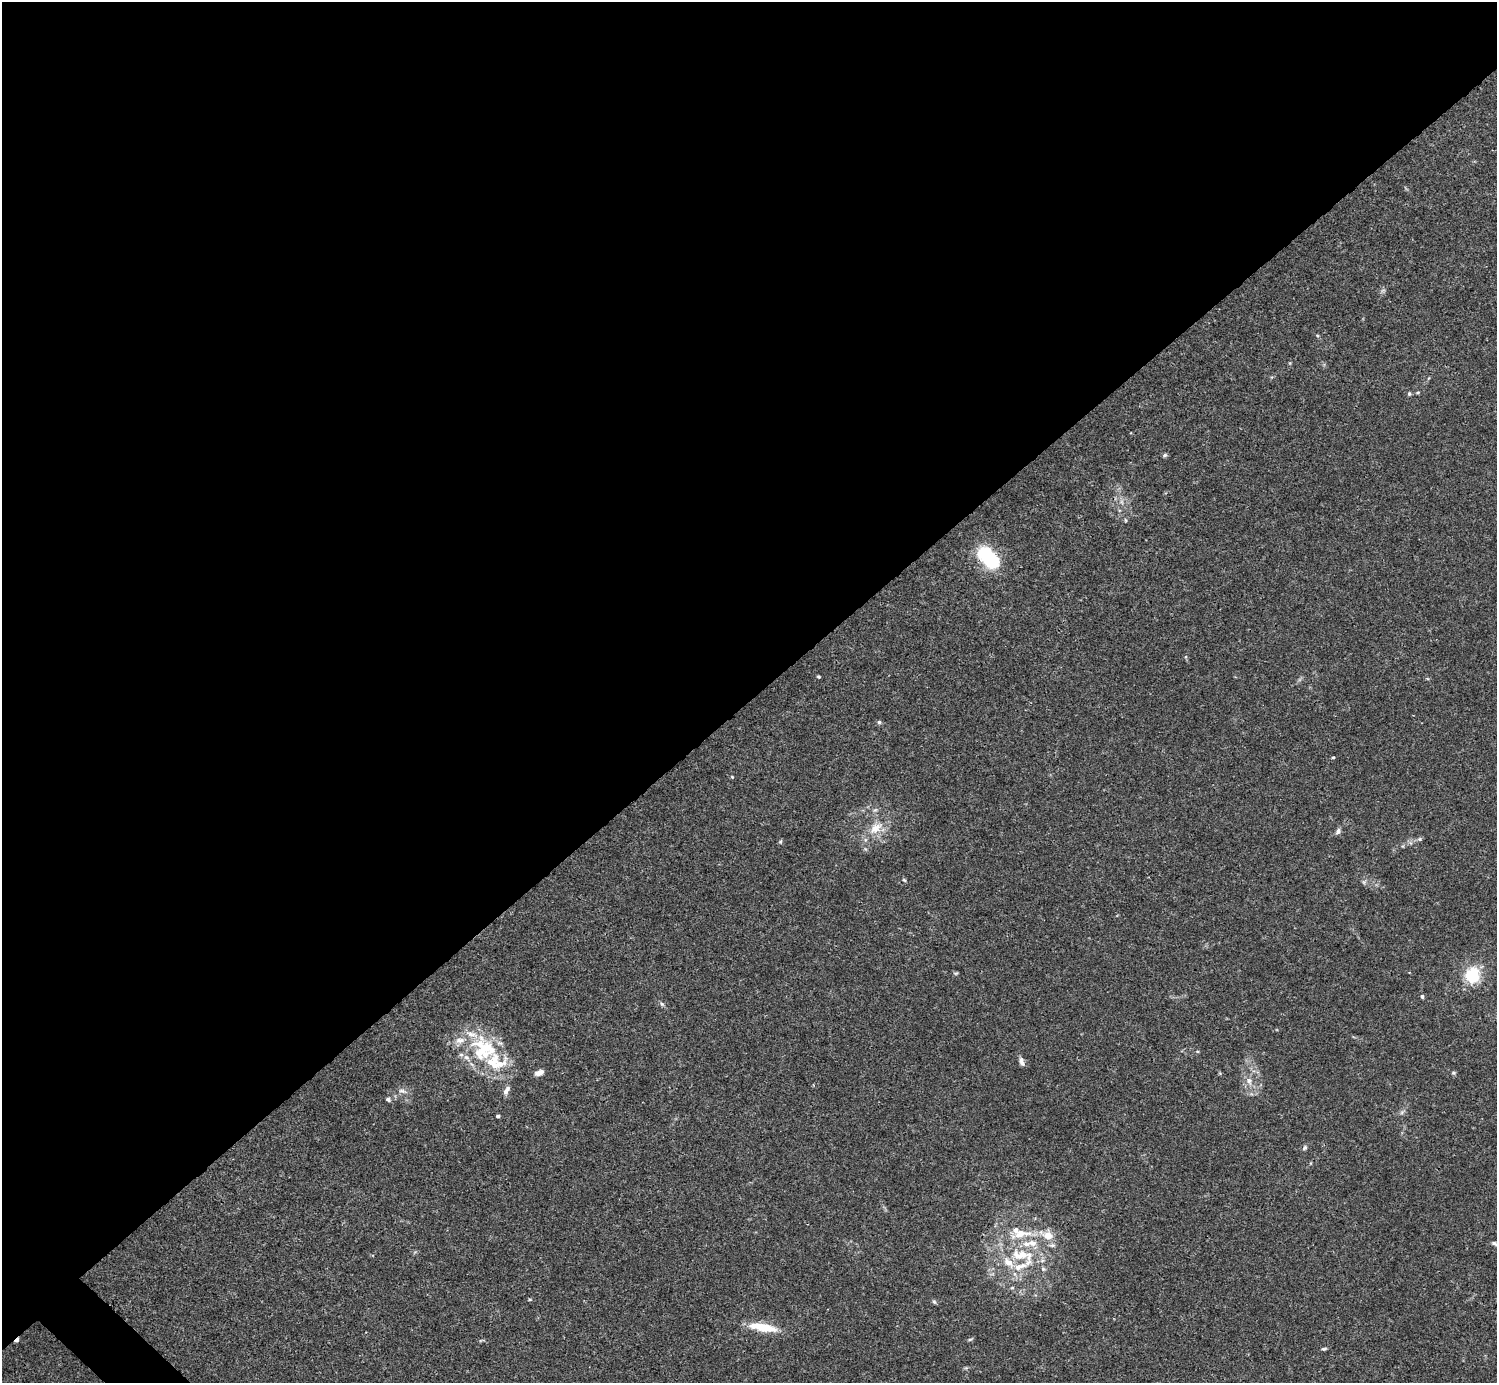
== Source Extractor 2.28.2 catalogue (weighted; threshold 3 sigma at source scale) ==
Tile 2 of 4 x 4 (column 2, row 1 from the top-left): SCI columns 1496-2990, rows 4303-5683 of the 5983 x 5982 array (HDU 1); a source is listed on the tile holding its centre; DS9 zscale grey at full resolution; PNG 1499 x 1385 px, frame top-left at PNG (2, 2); no overlay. Shown black and unused: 51% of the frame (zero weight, under 3 of 4 exposures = <1% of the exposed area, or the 3 px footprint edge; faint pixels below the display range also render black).
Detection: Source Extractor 2.28.2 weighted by HDU 2 'WHT'; one run over the whole footprint, this tile lists its part. Background 0.0163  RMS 0.0022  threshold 0.00973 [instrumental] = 3 sigma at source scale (4.5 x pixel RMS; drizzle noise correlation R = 1.50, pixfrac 1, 0.05/0.05 arcsec/px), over >= 5 px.
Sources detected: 58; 1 too faint to see at this stretch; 1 cosmic-ray / hot-pixel residue — not listed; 15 inside a brighter listed object's ellipse — not listed separately; the other 41 listed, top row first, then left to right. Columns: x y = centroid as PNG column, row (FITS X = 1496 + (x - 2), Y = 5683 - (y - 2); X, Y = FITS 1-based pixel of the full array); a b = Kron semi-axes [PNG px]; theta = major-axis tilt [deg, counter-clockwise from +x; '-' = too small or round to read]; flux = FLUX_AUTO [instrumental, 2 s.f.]
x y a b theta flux
1317 335 5 3 - 0.21
1418 392 6 4 7 0.29
1409 394 5 5 - 0.35
1165 455 6 5 - 0.38
1122 502 7 4 -71 0.49
1126 520 5 3 - 0.22
989 558 24 14 -49 16
818 677 4 4 - 0.24
879 722 6 5 - 0.39
1333 757 4 3 - 0.21
732 777 4 4 - 0.2
876 828 24 13 39 4.3
1338 831 9 6 69 0.65
1419 839 6 5 - 0.36
780 842 6 5 - 0.31
1403 846 6 4 71 0.23
904 880 5 4 - 0.27
956 973 7 4 17 0.27
1472 975 6 6 - 44
1422 996 5 4 - 0.37
662 1004 7 5 -45 0.47
1022 1062 11 6 -66 0.89
492 1063 75 22 -36 14
539 1073 10 6 19 1.3
1453 1073 6 4 -1 0.3
1249 1081 12 8 -66 1.5
402 1091 12 6 -21 0.88
388 1099 7 6 - 0.52
1402 1112 7 4 72 0.41
498 1116 4 3 - 0.53
1305 1148 8 5 51 0.46
1020 1234 33 11 11 5.6
1020 1255 31 16 -5 8.9
1043 1269 7 5 -21 0.46
1015 1274 7 4 -71 0.5
1012 1288 6 4 2 0.27
530 1299 5 3 - 0.23
934 1302 7 4 -62 0.37
763 1327 33 9 -10 6.1
970 1339 7 4 18 0.31
1324 1349 7 4 6 0.33